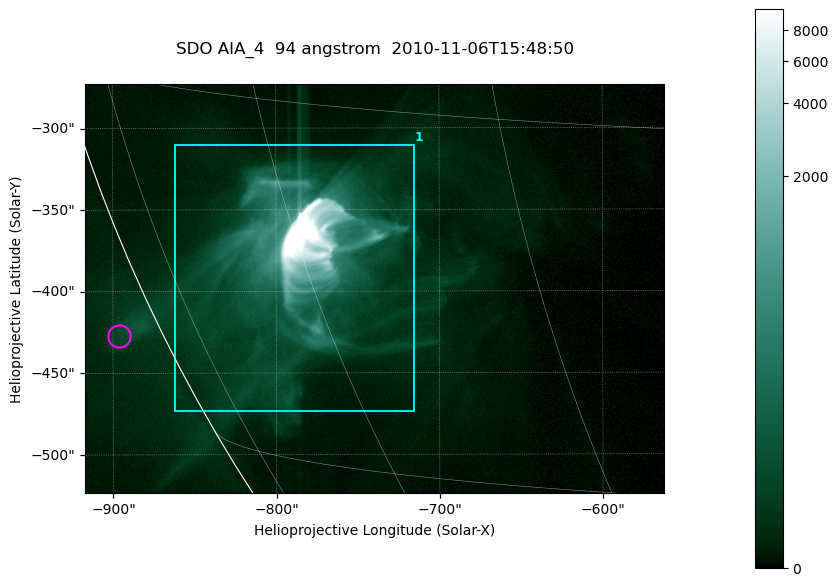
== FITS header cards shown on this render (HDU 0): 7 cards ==
TELESCOP= 'SDO     '           /
INSTRUME= 'AIA_4   '           /
WAVELNTH=                   94 /
WAVEUNIT= 'angstrom'           /
DATE-OBS= '2010-11-06T15:48:50.12' /
CTYPE1  = 'HPLN-TAN'           /
CTYPE2  = 'HPLT-TAN'           /

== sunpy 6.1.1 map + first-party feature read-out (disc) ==
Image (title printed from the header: SDO AIA_4  94 angstrom  2010-11-06T15:48:50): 591 x 417 px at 0.6 arcsec/px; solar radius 968 arcsec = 1614 px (partial field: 2.7% of the solar disc is inside the frame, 89% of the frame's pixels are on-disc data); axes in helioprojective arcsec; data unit not stated in the header (colour bar unlabelled)
Pointing: header CRPIX1/2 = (2053.81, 2042.90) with CRVAL1/2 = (0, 0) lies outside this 591 x 417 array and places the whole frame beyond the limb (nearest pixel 1.36 R_sun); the SolarSoft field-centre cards XCEN/YCEN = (-739.5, -398.4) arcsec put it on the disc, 768 arcsec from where CRPIX/CRVAL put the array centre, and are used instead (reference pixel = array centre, CRVAL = XCEN/YCEN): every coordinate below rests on XCEN/YCEN
Orientation: roll -0.138 deg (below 1 deg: not rotated)
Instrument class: DISC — disc imager (sunpy class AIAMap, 94 A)
Bright regions (active regions / flare kernels): reference = the on-disc median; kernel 5 px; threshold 5 sigma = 84.5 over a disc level ~15.7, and >= 1.15x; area >= 246 px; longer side >= 5 px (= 3 arcsec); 1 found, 1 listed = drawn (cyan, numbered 1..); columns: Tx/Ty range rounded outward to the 2 arcsec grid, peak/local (2 s.f.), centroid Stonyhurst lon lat
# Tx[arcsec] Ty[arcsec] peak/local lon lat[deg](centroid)
1 -864..-714 -474..-310 1042 -61 -21
Off-limb structures (1.02-1.3 R_sun): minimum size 123 px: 1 found; the strongest spans PA ~115 deg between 1.02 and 1.03 R_sun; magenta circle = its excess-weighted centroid (no pixel of it reaches 25% of the colour bar: the marked point is dim): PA ~115 deg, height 1.03 R_sun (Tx ~-896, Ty ~-428 arcsec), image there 2.5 x the reference